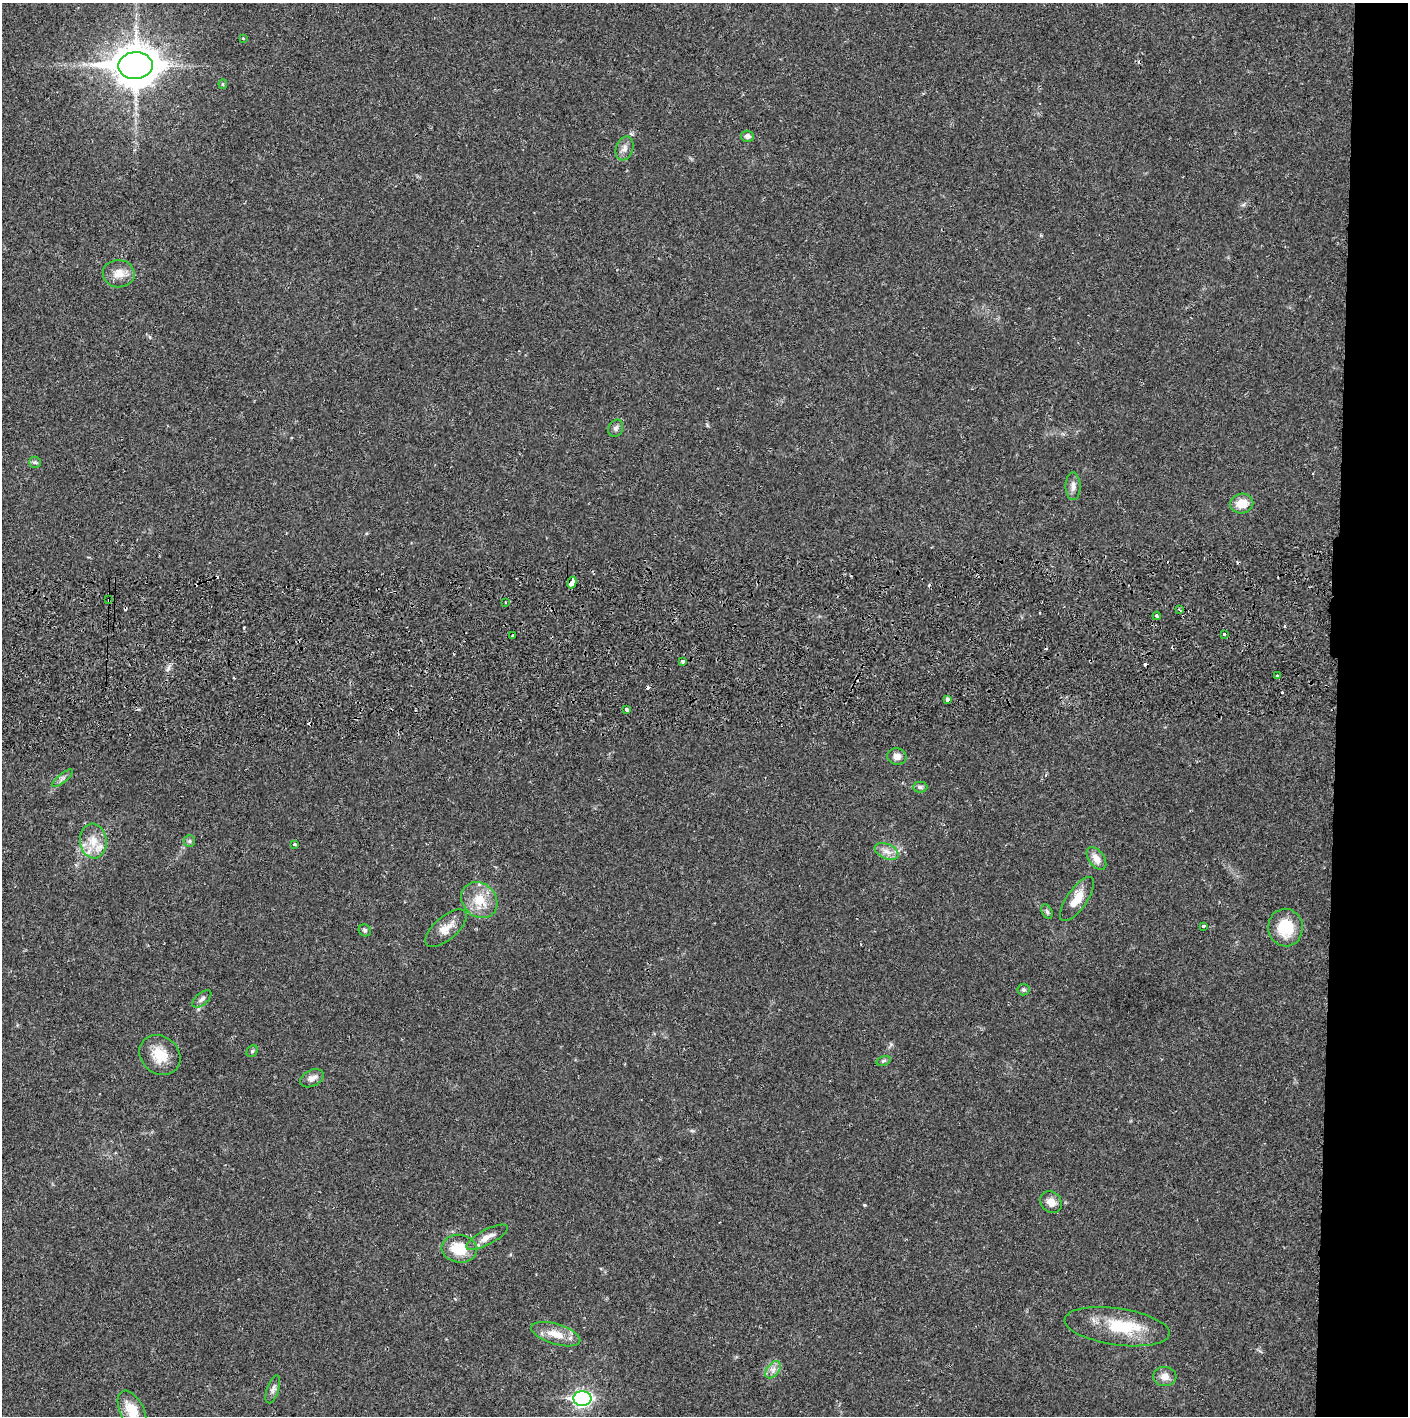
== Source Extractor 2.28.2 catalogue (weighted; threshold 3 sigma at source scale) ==
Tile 6 of 3 x 3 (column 3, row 2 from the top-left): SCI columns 2816-4221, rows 1471-2884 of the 4229 x 4357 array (HDU 1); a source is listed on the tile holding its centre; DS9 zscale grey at full resolution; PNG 1410 x 1418 px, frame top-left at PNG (2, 3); each listed source drawn as its Kron ellipse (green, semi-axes under 4 px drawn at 4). Shown black and unused: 5% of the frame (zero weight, under 2 of 3 exposures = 3% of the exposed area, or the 3 px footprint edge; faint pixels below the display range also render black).
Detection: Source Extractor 2.28.2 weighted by HDU 2 'WHT'; one run over the whole footprint, this tile lists its part. Background 0.0212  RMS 0.0035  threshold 0.0156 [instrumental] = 3 sigma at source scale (4.5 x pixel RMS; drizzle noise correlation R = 1.50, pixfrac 1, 0.05/0.05 arcsec/px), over >= 5 px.
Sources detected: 63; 1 inside a brighter object's white glare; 10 cosmic-ray / hot-pixel residue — neither listed nor drawn; the other 52 listed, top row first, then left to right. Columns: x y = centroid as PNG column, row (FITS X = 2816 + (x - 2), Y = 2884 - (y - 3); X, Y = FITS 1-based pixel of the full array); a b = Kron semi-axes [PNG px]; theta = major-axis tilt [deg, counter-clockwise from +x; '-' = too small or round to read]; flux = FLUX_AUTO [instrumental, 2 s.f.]
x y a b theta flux
243 38 3 3 - 0.41
135 65 17 13 1 900
223 84 5 4 - 0.41
747 136 6 5 - 1.2
625 148 12 8 71 1.9
119 274 16 13 -3 4.1
616 428 9 7 63 1.1
35 462 6 5 - 0.64
1073 486 14 7 -89 1.9
1242 504 11 10 - 5.2
572 583 6 3 75 7.3
109 600 3 2 - 0.4
506 602 3 2 - 0.36
1180 610 4 3 - 0.39
1157 616 4 3 - 0.81
1224 634 3 3 - 3
512 636 3 3 - 0.8
683 661 3 3 - 0.86
1277 676 3 3 - 1.4
947 699 4 3 - 1.7
627 710 4 3 - 2.5
897 756 9 8 - 2
62 778 13 4 40 1.1
920 787 7 5 0 0.79
93 841 17 13 -83 5.7
189 841 6 5 - 0.65
294 844 3 3 - 0.49
886 851 12 7 -23 2.3
1096 859 13 7 -54 2.9
1077 899 26 10 55 5.9
479 900 19 16 -46 7.9
1047 911 8 5 -63 0.75
1203 926 3 3 - 1.1
1285 927 19 17 -87 11
446 928 25 11 41 4.5
365 930 6 5 - 0.71
1023 990 6 6 - 0.64
202 999 11 6 42 1.2
252 1051 6 5 - 0.57
160 1055 22 18 -41 7.4
884 1061 7 4 20 0.6
312 1078 12 8 28 2.1
1051 1202 11 10 - 3.1
487 1237 23 7 28 3.1
459 1249 18 14 -6 9.4
1117 1327 53 18 -8 16
556 1334 25 10 -17 5.5
773 1370 10 6 55 1.6
1165 1377 11 9 -4 2.5
273 1389 14 5 71 1.4
582 1399 9 7 2 95
132 1411 22 11 -63 6.8
Overlapping masked pixels (flux is a lower limit): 2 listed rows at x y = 572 583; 109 600
Isophote crosses this tile's border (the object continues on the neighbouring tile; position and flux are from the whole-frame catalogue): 1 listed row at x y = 132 1411